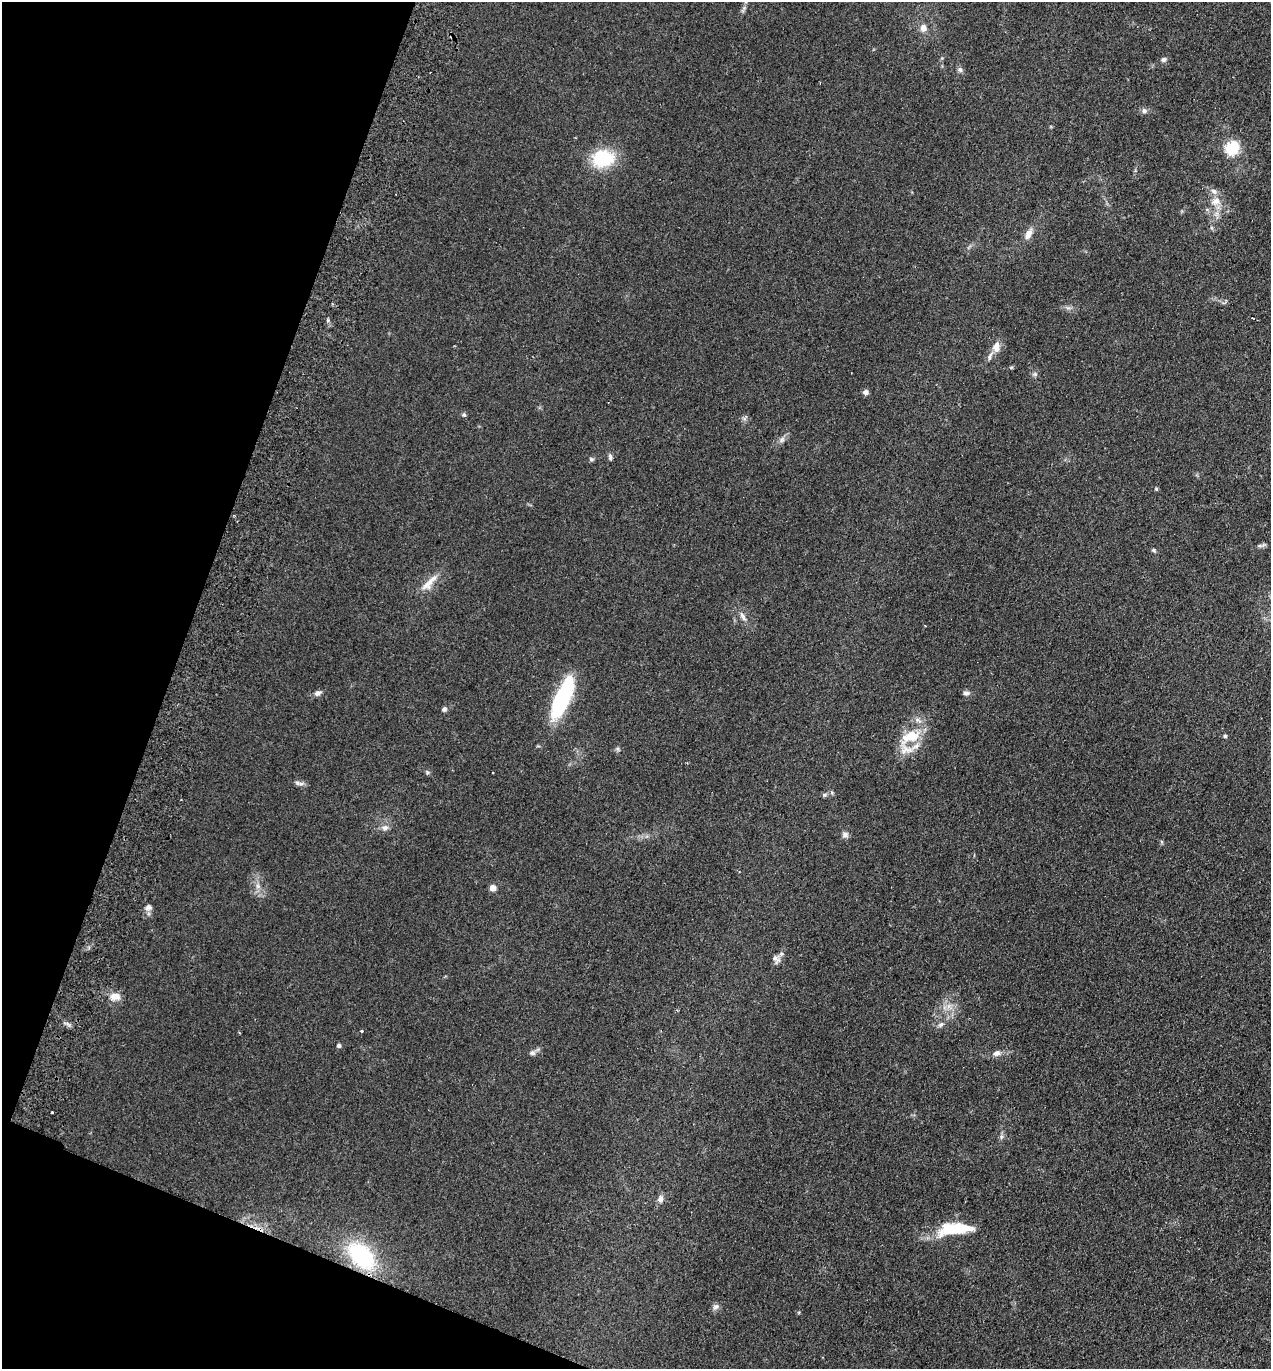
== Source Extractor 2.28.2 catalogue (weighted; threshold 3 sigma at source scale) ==
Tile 9 of 4 x 4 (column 1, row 3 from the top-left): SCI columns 193-1461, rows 1390-2756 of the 5591 x 5514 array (HDU 1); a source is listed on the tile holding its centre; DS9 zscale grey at full resolution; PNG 1273 x 1371 px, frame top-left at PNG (2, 2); no overlay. Shown black and unused: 18% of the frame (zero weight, under 2 of 3 exposures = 3% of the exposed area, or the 3 px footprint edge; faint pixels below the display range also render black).
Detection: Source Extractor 2.28.2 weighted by HDU 2 'WHT'; one run over the whole footprint, this tile lists its part. Background 0.098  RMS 0.01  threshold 0.0465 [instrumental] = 3 sigma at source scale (4.5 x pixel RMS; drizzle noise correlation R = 1.50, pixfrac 1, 0.05/0.05 arcsec/px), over >= 5 px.
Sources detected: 57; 4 inside a brighter listed object's ellipse — not listed separately; the other 53 listed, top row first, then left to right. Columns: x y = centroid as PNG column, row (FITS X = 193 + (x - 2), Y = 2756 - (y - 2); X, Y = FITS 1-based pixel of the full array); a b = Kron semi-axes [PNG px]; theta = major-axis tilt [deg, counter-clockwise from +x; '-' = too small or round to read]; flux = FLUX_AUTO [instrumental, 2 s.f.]
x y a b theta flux
923 28 8 7 - 6.9
1163 59 7 6 - 2.4
960 70 7 6 - 2.7
1144 111 7 7 - 3.1
1232 148 18 16 45 26
603 158 17 13 2 66
1216 201 15 11 25 11
1028 234 17 8 67 7.5
1253 318 3 2 - 1
996 347 16 9 82 8.5
1035 374 6 6 - 2.1
866 392 6 6 - 3.3
464 415 6 5 - 1.8
745 418 9 5 46 2.3
782 440 9 6 63 3.3
610 457 8 5 -84 2.3
591 459 6 5 - 1.9
1156 489 5 4 - 1.2
1260 546 7 4 3 2.1
1154 550 6 5 - 1.6
429 583 30 9 47 13
743 616 12 6 -63 4.9
925 625 3 2 - 1.1
317 693 9 6 26 3.7
966 693 10 5 0 2.9
562 698 45 14 66 100
444 709 6 5 - 2.5
911 736 23 12 28 30
1225 736 5 5 - 1.5
618 749 6 4 -71 1.6
427 772 6 4 -47 1.6
493 772 3 2 - 1.2
297 783 8 6 -27 3.2
825 795 7 5 21 2
385 828 10 8 14 4.6
845 835 9 7 0 3.4
258 886 7 6 - 3.2
493 888 5 4 - 13
149 907 9 8 - 4.3
776 959 14 9 -54 5.5
115 996 13 9 -1 8.9
949 1006 7 4 71 3.4
941 1024 8 6 38 3
362 1031 4 3 - 1.3
339 1045 5 5 - 1.8
532 1053 8 7 - 3.1
997 1053 9 7 23 4.8
52 1112 3 3 - 1.7
1001 1136 7 5 72 2.5
660 1199 10 8 73 4.4
954 1229 37 11 5 51
361 1256 31 19 -45 91
716 1306 10 7 32 3.5
Overlapping masked pixels (flux is a lower limit): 1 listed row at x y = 361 1256